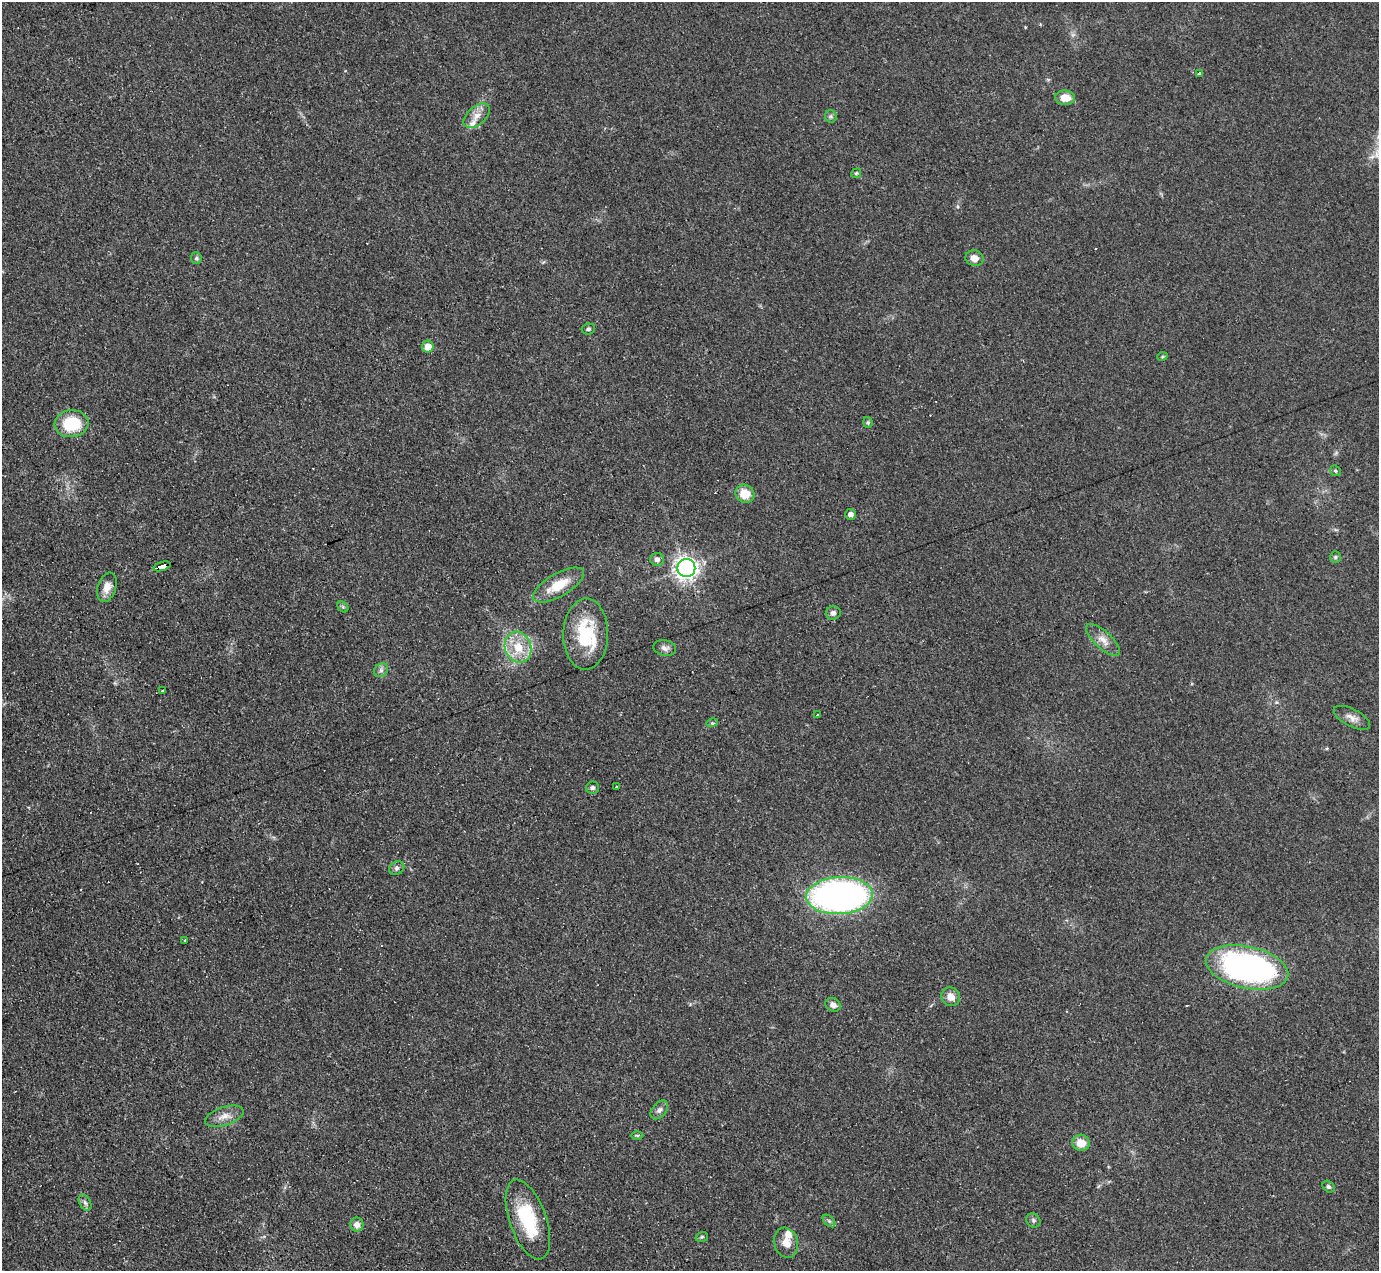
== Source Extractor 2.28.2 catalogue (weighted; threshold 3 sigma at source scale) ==
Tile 7 of 4 x 4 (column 3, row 2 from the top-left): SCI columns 2756-4132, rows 2812-4080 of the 5510 x 5494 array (HDU 1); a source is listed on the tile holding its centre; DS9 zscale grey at full resolution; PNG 1381 x 1273 px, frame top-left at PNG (2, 2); each listed source drawn as its Kron ellipse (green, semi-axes under 4 px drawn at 4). Shown black and unused: <1% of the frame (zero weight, under 3 of 4 exposures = <1% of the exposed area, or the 3 px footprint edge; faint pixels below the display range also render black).
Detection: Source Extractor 2.28.2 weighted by HDU 2 'WHT'; one run over the whole footprint, this tile lists its part. Background 0.0775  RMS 0.0053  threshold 0.024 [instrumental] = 3 sigma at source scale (4.5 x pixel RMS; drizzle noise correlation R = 1.50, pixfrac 1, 0.05/0.05 arcsec/px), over >= 5 px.
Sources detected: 57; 1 inside a brighter object's white glare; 2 cosmic-ray / hot-pixel residue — neither listed nor drawn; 2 inside a brighter listed object's ellipse — not listed separately; the other 52 listed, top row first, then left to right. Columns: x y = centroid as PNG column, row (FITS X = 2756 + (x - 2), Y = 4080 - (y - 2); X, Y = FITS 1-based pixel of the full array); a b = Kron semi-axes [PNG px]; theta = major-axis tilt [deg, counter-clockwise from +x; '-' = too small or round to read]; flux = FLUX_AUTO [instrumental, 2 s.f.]
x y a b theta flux
1199 73 3 3 - 3.7
1065 98 10 7 -3 7
477 116 15 9 41 4.9
831 116 6 6 - 1.1
856 173 5 4 - 0.72
196 258 6 5 - 0.92
974 258 9 7 -13 4
588 329 6 5 - 1.1
428 347 6 5 - 7.5
1162 357 5 3 - 0.54
868 422 6 4 -71 0.84
71 424 17 13 6 24
1335 471 6 4 -44 0.76
745 494 10 8 -35 9.3
851 514 5 5 - 2.6
1335 557 6 5 - 0.85
657 559 7 6 - 1.8
162 566 9 3 19 50
686 568 9 9 - 260
558 585 28 11 30 13
107 587 15 9 72 5
343 607 6 5 - 0.83
833 613 7 7 - 2
586 634 35 22 89 29
1103 640 22 8 -43 5
518 647 16 13 -71 12
665 648 11 7 -11 2.4
381 670 7 6 - 1.7
163 691 3 3 - 3.2
817 715 3 2 - 0.71
1352 718 20 8 -27 3.8
712 723 6 4 15 0.7
617 787 3 2 - 0.65
592 788 6 6 - 1.3
397 868 8 6 34 1.4
839 896 33 18 3 230
185 941 4 2 - 0.59
1247 967 42 21 -12 160
951 997 9 8 - 4.9
833 1005 8 6 -25 3
659 1110 11 7 50 2.1
224 1116 20 9 18 5.3
637 1135 6 4 -1 0.69
1081 1143 8 8 - 7.5
1329 1187 6 5 - 1.1
85 1203 9 5 -62 1.5
528 1219 42 18 -71 31
1033 1220 7 6 - 1.3
829 1221 7 4 -44 1.1
357 1225 7 6 - 2.9
702 1237 6 4 20 0.77
786 1243 15 12 -74 5.6
Overlapping masked pixels (flux is a lower limit): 1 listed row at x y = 162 566